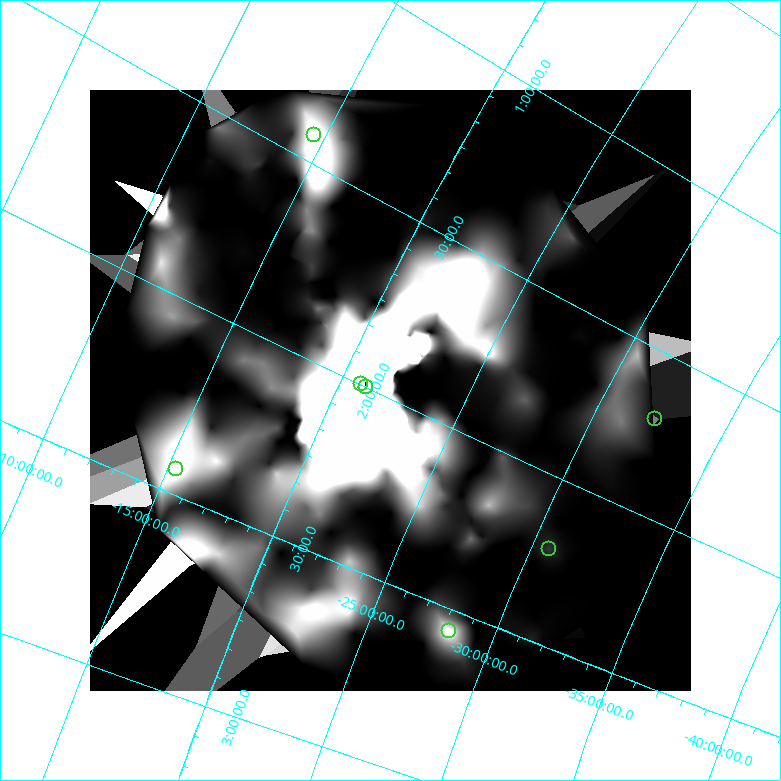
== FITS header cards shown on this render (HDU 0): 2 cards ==
NAXIS1  =                  601
NAXIS2  =                  601

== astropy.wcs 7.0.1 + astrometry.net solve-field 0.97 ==
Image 601 x 601 px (HDU 0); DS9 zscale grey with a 90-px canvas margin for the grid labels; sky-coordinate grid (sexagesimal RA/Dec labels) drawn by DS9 from the SOLVED WCS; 7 Tycho-2 reference stars matched to detected sources circled (green)
Header WCS: none
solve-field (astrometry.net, Tycho-2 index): SOLVED blind (the file carries no WCS)
Solved WCS: RA---TAN-SIP/DEC--TAN-SIP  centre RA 01:58:38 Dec -22:00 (29.66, -22.01 deg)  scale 149 x 148 arcsec/px (non-square pixels)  FOV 1493.5' x 1477.7'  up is -64 deg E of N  parity normal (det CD < 0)
(file carries no celestial WCS; the grid is the blind solution)
Tycho-2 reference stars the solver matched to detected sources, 7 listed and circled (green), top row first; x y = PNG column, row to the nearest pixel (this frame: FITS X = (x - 90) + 1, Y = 601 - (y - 90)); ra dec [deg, ICRS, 3 dp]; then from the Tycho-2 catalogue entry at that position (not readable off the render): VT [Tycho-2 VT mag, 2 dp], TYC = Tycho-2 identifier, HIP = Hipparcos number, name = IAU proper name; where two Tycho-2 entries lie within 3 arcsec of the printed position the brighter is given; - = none
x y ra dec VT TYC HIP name
314 135 21.405 -14.599 5.05 5276-2116-1 6670 -
361 384 29.942 -20.825 5.62 5858-1059-1 9326 -
366 387 30.001 -21.078 4.17 5858-2053-1 9347 -
655 419 25.536 -32.327 5.37 7003-2207-1 7955 -
176 469 36.501 -15.341 5.88 5860-2588-1 11348 -
549 549 33.227 -30.724 5.26 7007-2243-1 10320 -
449 631 38.461 -28.232 4.95 6436-2246-1 11918 -